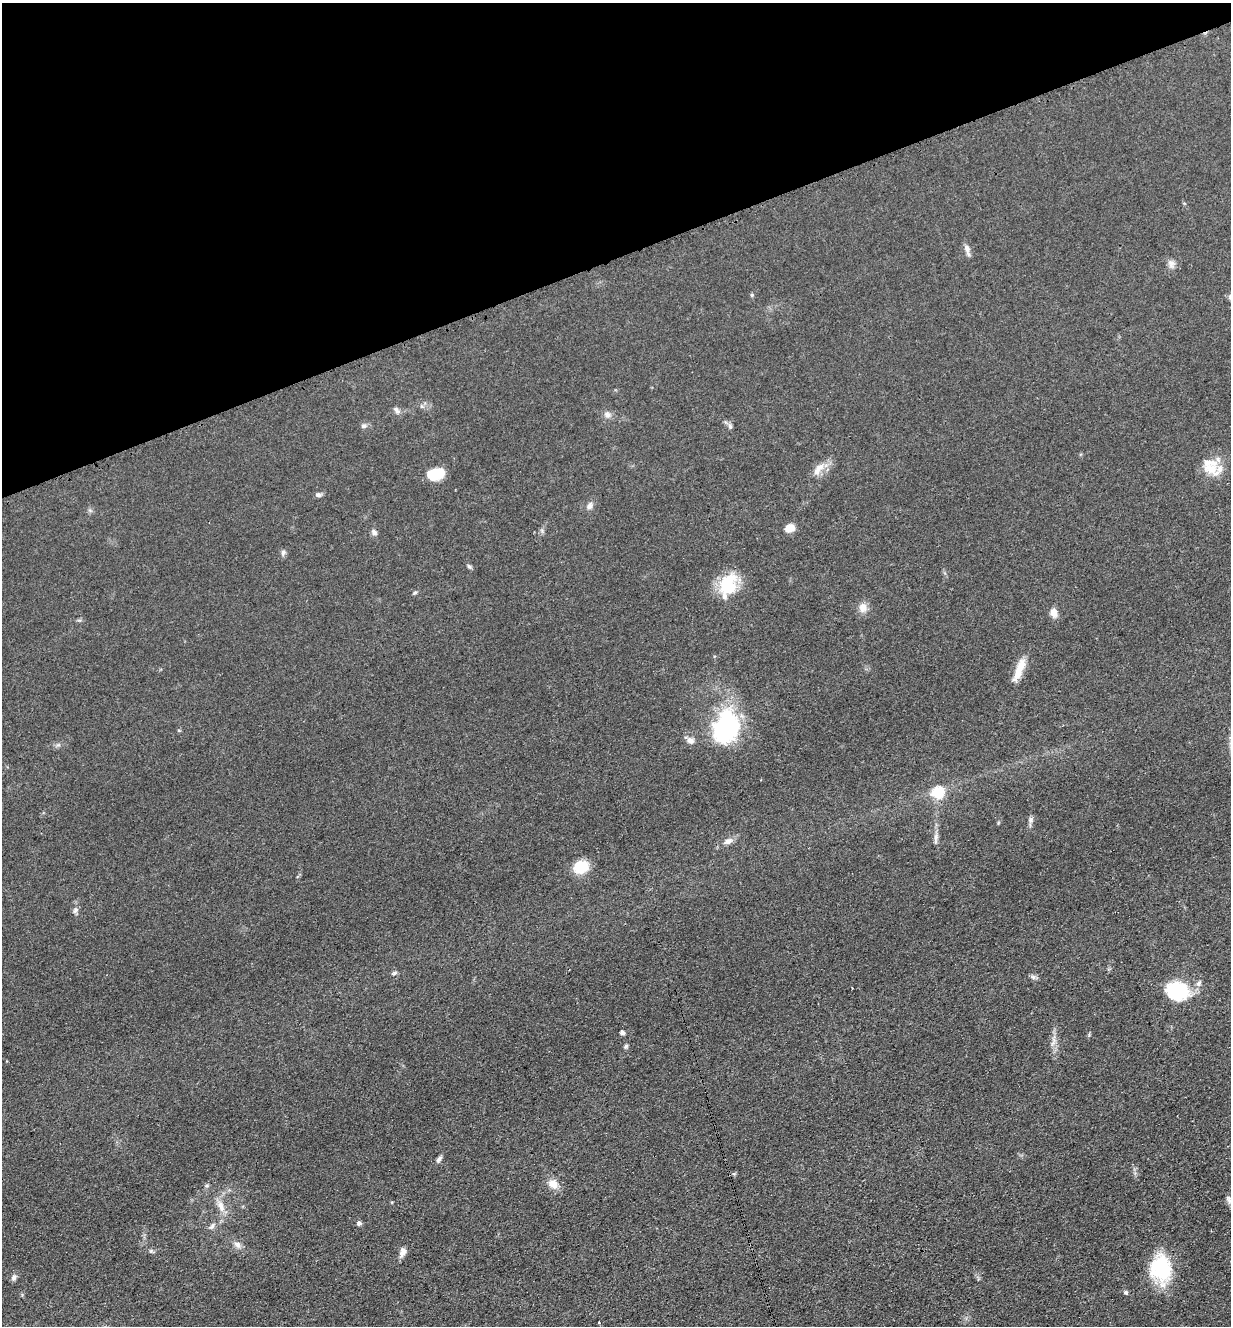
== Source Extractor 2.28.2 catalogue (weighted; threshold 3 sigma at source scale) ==
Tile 3 of 4 x 4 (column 3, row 1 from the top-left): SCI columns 2764-3992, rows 4069-5392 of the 5402 x 5487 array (HDU 1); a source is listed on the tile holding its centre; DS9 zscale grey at full resolution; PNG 1233 x 1328 px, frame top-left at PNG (2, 3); no overlay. Shown black and unused: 19% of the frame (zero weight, under 3 of 4 exposures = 7% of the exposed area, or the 3 px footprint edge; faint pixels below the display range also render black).
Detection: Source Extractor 2.28.2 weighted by HDU 2 'WHT'; one run over the whole footprint, this tile lists its part. Background 0.0607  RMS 0.0072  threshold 0.0322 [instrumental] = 3 sigma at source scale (4.5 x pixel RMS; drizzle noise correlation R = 1.50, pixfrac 1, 0.05/0.05 arcsec/px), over >= 5 px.
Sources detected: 48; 1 inside a brighter listed object's ellipse — not listed separately; the other 47 listed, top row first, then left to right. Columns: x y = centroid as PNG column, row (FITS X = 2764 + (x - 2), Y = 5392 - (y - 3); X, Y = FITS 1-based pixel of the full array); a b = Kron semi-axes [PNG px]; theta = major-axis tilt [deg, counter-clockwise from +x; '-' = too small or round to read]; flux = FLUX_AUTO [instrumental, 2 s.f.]
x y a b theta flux
967 248 13 7 -72 3.3
1171 264 11 8 83 3.2
752 295 5 4 - 0.94
397 410 12 6 -53 2.3
607 415 9 8 - 3
363 426 7 5 -1 1.7
730 426 7 5 -69 1.7
818 469 22 8 52 7.4
1211 469 31 13 -5 14
436 474 14 10 17 23
318 495 7 5 -7 2
590 506 11 7 63 2.8
790 528 8 7 - 9.6
374 532 9 6 -51 2.1
283 552 8 6 59 1.8
469 566 7 5 -61 1.3
728 584 26 18 72 30
415 593 6 4 30 1
863 607 12 11 - 5.2
1054 612 10 8 -77 5.2
1019 670 32 8 68 11
726 728 34 26 72 84
690 740 10 8 -15 3.3
937 792 6 6 - 52
1030 820 9 7 69 2.3
936 837 11 6 85 2.9
728 841 13 7 26 4.1
581 867 10 9 - 29
75 910 7 5 47 1.7
394 973 8 4 27 1.2
1033 977 7 5 -44 1.6
1199 983 8 6 60 2.3
852 988 3 2 - 1
1176 991 24 21 -18 40
622 1033 5 4 - 2.7
626 1046 5 5 - 1.2
439 1159 9 5 51 2
553 1184 14 10 -55 7.2
1229 1200 13 5 -64 2.3
221 1206 17 8 -69 6.5
359 1223 5 5 - 2.2
212 1226 10 5 51 2
237 1245 12 7 -42 3.4
403 1252 10 7 69 4.5
1161 1268 31 23 -80 44
14 1277 9 6 64 2.1
1125 1292 5 5 - 1.4